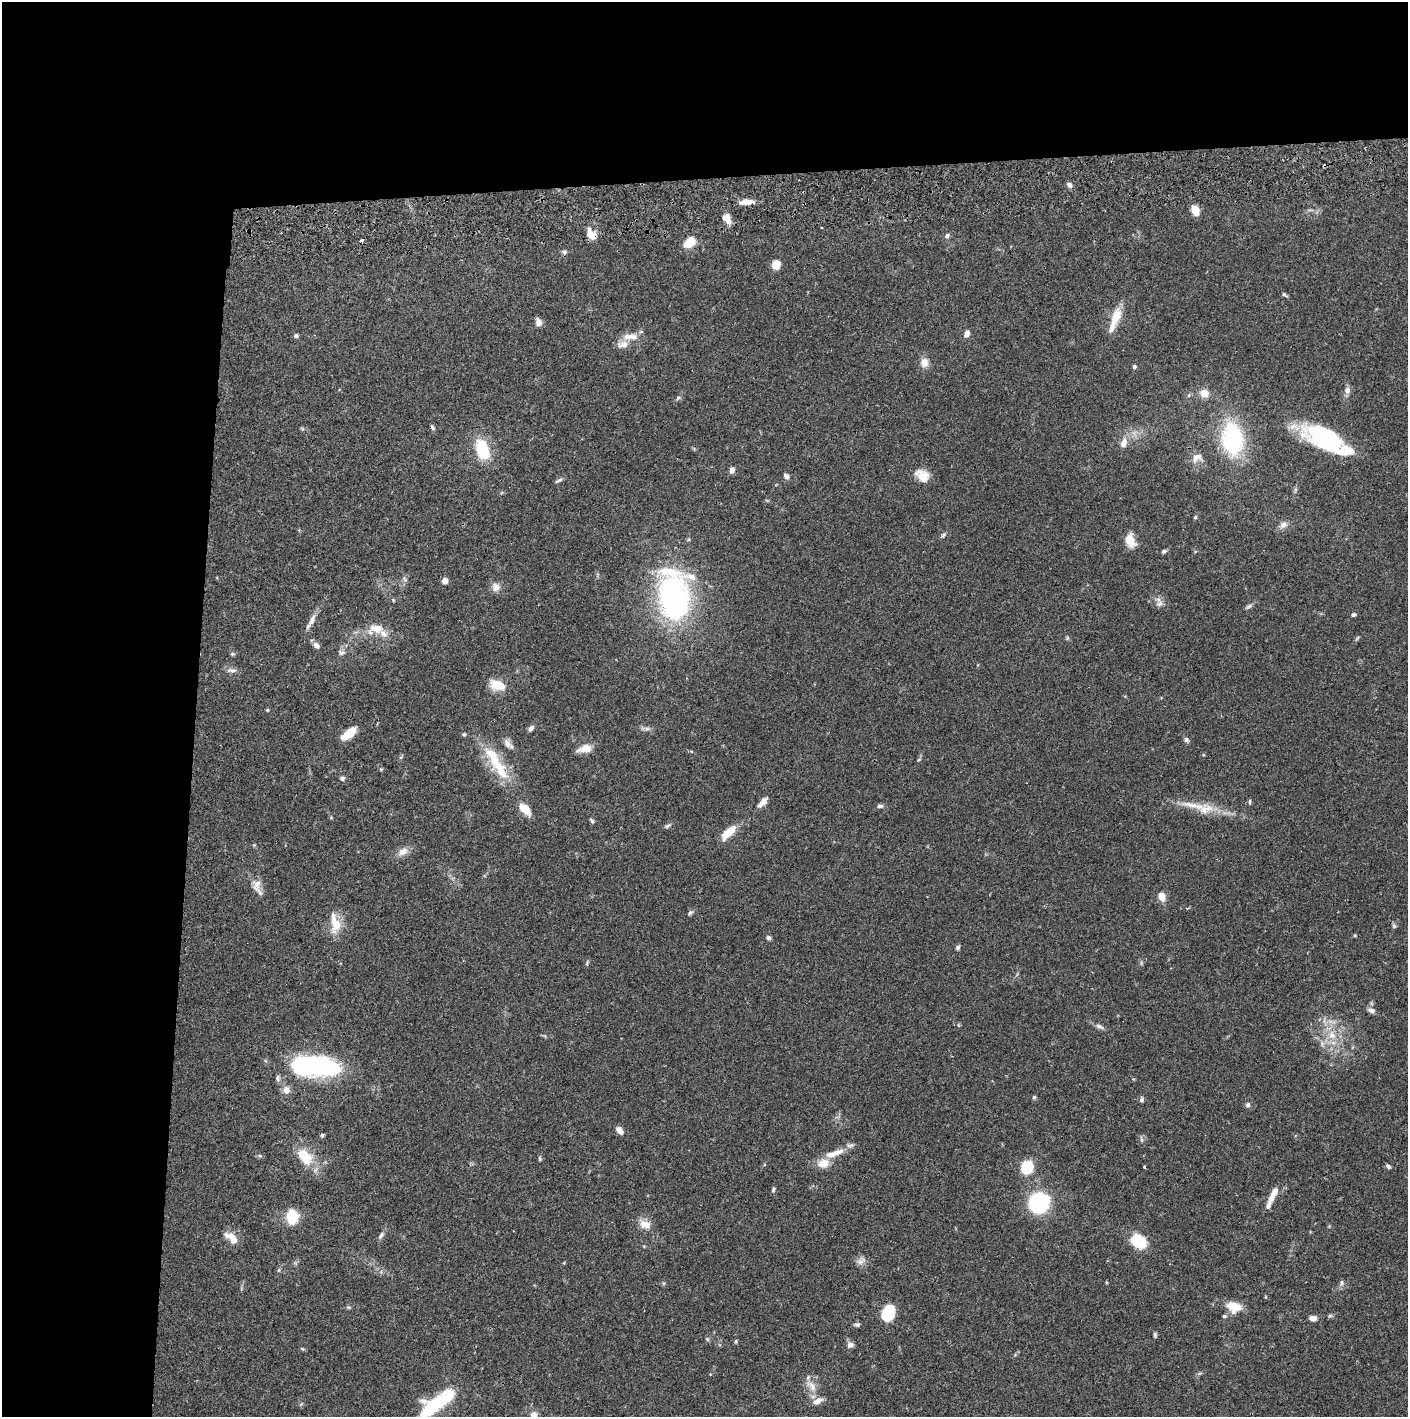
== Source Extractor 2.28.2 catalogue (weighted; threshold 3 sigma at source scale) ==
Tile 1 of 3 x 3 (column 1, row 1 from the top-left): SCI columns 4-1409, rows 2887-4301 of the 4229 x 4358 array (HDU 1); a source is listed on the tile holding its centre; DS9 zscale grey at full resolution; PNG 1410 x 1419 px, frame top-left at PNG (2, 2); no overlay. Shown black and unused: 24% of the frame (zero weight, under 2 of 3 exposures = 3% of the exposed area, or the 3 px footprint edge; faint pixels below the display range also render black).
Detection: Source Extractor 2.28.2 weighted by HDU 2 'WHT'; one run over the whole footprint, this tile lists its part. Background 0.0682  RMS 0.0048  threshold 0.0218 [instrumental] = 3 sigma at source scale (4.5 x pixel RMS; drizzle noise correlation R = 1.50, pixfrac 1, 0.05/0.05 arcsec/px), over >= 5 px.
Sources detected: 140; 1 too faint to see at this stretch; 2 inside a brighter object's white glare — not listed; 11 inside a brighter listed object's ellipse — not listed separately; the other 126 listed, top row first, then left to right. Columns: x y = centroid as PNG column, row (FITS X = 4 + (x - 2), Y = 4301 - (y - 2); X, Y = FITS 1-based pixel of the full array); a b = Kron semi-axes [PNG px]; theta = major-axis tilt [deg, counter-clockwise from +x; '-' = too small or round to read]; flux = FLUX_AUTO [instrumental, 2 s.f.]
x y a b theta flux
1069 185 7 5 -46 1.7
746 202 15 6 5 4.9
1195 210 10 7 -71 5.8
727 219 13 8 -60 4.2
591 234 14 9 -52 5.6
947 236 6 5 - 1.3
362 240 3 3 - 3.6
689 242 13 9 41 8
564 252 7 5 -1 1
776 264 8 7 - 6.3
1284 294 7 4 -27 0.93
1115 319 36 9 69 9.4
538 322 9 6 -76 2.4
967 334 8 5 64 2.7
296 336 6 5 - 1
630 337 22 8 0 5.5
924 363 12 10 -88 3.9
1134 367 5 5 - 0.89
1347 390 9 7 70 2.2
1204 393 10 8 -11 4.8
678 398 7 6 - 0.98
432 427 7 5 -57 0.94
302 429 6 5 - 0.64
1232 439 31 20 -84 57
1324 439 63 19 -28 50
1124 443 13 8 73 3.8
482 449 25 15 -72 18
1197 458 16 11 21 4
732 470 7 5 70 2.2
922 475 17 13 -38 6.3
786 476 7 5 -45 1.8
559 480 12 4 30 1.1
1195 517 5 5 - 0.6
1283 525 12 8 32 2.7
943 535 8 5 48 0.96
1130 540 16 10 -69 6.3
1164 551 6 4 27 0.94
405 580 8 4 -59 0.96
444 581 5 5 - 4
496 587 11 10 - 3.2
674 597 34 24 87 140
1160 604 11 8 43 2.2
1249 606 10 5 31 1.2
1354 615 6 4 6 1
312 620 17 7 66 3.5
376 628 19 11 -6 7.2
1357 638 7 3 53 0.63
316 645 8 6 -40 2.3
341 652 9 7 2 1.6
232 654 6 5 - 0.71
231 670 15 6 -1 2
497 685 20 12 -15 7.6
267 710 5 4 - 0.47
531 728 7 5 50 1.6
647 728 9 4 -8 1.4
348 733 16 7 39 9.3
464 734 5 4 - 0.87
1186 740 7 6 - 1.2
507 743 13 8 -63 2.7
585 748 16 8 14 5.3
919 760 6 4 44 0.62
497 763 58 14 -58 21
381 769 4 4 - 0.53
342 778 6 6 - 1
1249 801 6 4 -88 0.75
763 802 13 6 48 3.6
1193 805 48 8 -12 11
880 806 8 5 2 1.3
331 817 5 4 - 0.46
592 821 7 4 -51 0.92
667 826 9 5 29 1
729 832 19 8 44 9.6
403 851 15 9 33 3.7
257 884 14 11 49 3.9
1162 896 8 6 -69 6.3
690 912 7 5 49 0.98
335 923 29 12 -80 8.9
1394 926 6 6 - 0.81
768 938 5 5 - 1.4
958 948 6 6 - 0.91
587 963 9 3 80 0.61
1371 1010 10 6 -12 1.8
1099 1026 13 6 -25 1.7
1332 1035 13 10 -70 6.4
545 1036 6 4 -72 0.53
309 1066 30 21 -3 62
278 1078 8 6 -90 1.3
286 1090 11 9 -83 3.2
1034 1097 5 4 - 0.76
1142 1100 7 5 83 1.2
1248 1105 6 5 - 1.3
620 1130 10 6 -49 3
322 1135 6 5 - 0.76
1142 1140 6 4 -90 0.89
834 1153 30 8 19 7.5
260 1156 6 4 -18 0.7
305 1156 22 14 -44 13
540 1159 7 4 -85 0.7
1388 1166 7 5 -33 1.1
1027 1167 10 9 - 20
1144 1167 3 3 - 0.61
773 1190 6 4 75 0.81
1273 1194 23 7 62 4.7
1039 1203 15 14 - 48
292 1217 14 10 -85 15
645 1224 16 11 -18 4.7
381 1235 12 5 54 1.6
232 1238 16 8 -41 6.8
1138 1241 11 9 -39 24
861 1261 12 8 32 2.4
279 1270 6 4 71 0.61
1342 1283 7 5 90 1.1
349 1307 6 4 17 0.61
1234 1307 17 12 -14 8.2
888 1313 14 10 69 22
1224 1316 5 4 - 0.7
1330 1316 6 4 1 0.74
1313 1318 8 6 -7 2.6
857 1325 8 5 4 1.1
1155 1335 7 4 -90 0.77
736 1341 6 3 72 0.54
850 1345 9 7 -1 1.8
1200 1373 6 4 18 0.7
811 1386 20 9 -53 5.1
436 1404 42 11 38 42
534 1415 10 9 - 2.6
Overlapping masked pixels (flux is a lower limit): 3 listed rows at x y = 591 234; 362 240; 1232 439
Isophote crosses this tile's border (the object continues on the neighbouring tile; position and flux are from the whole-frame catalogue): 2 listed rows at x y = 436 1404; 534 1415